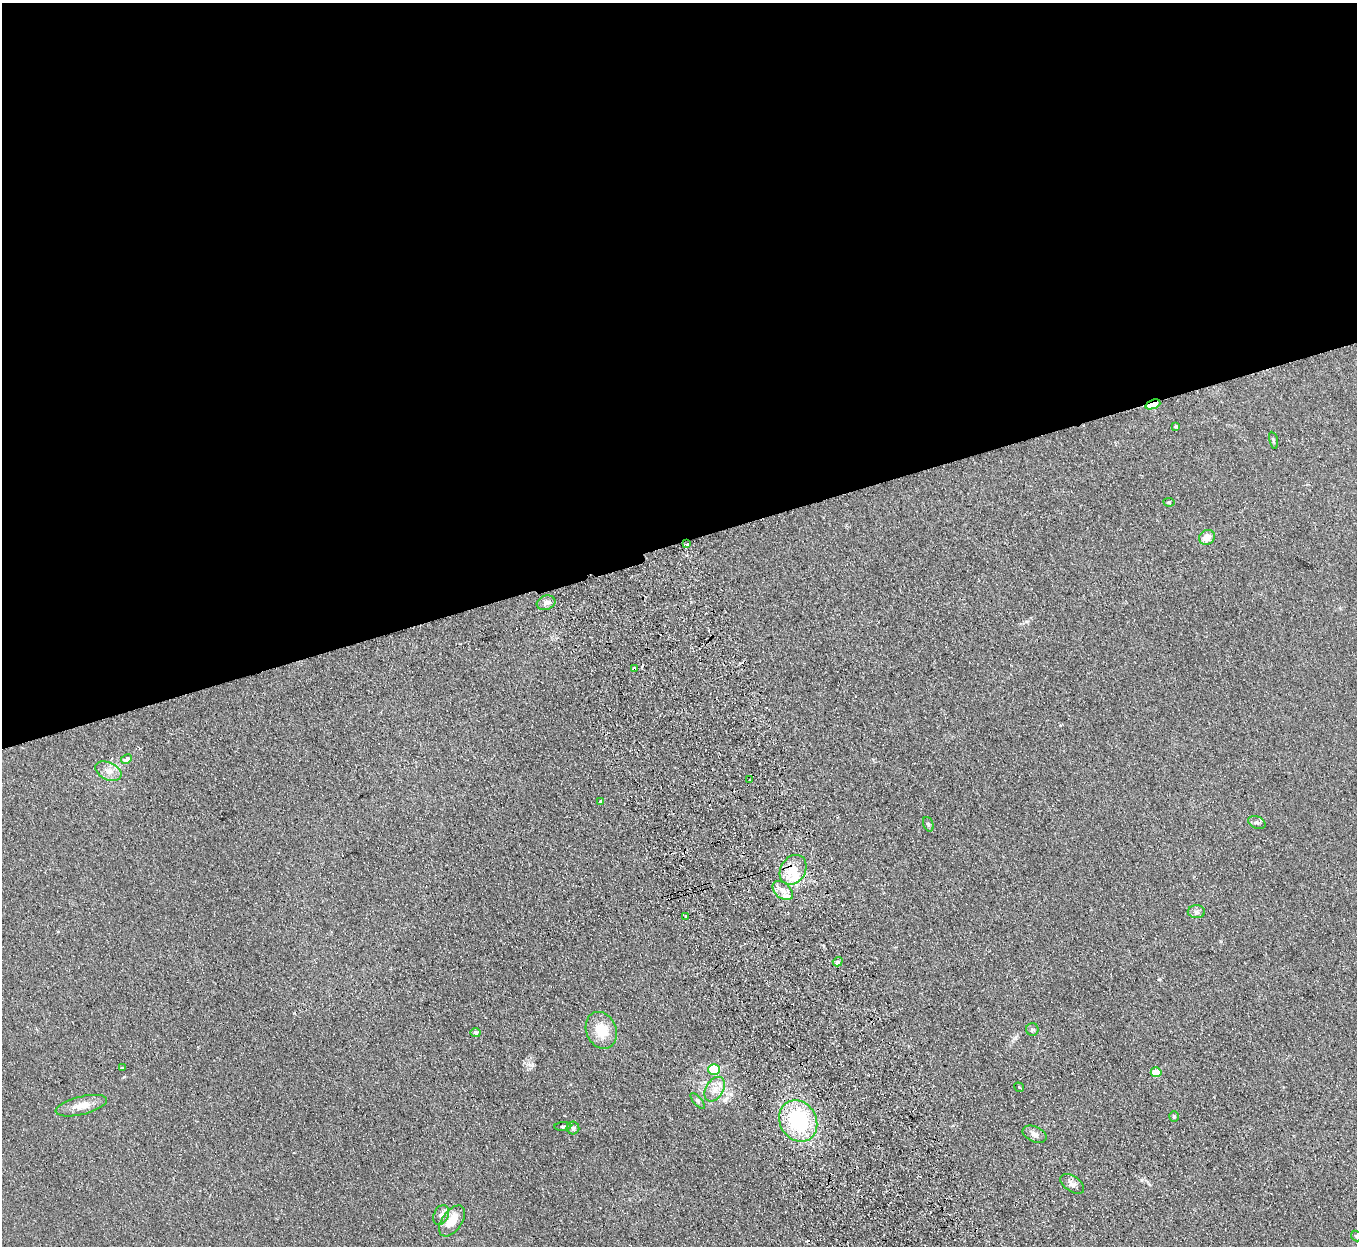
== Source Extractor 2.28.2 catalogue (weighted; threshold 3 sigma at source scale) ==
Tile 2 of 4 x 4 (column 2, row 1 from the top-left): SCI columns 1412-2766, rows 3907-5150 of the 5532 x 5451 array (HDU 1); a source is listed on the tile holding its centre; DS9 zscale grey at full resolution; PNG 1359 x 1248 px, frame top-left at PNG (2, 3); each listed source drawn as its Kron ellipse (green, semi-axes under 4 px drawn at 4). Shown black and unused: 44% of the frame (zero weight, under 2 of 3 exposures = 3% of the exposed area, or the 3 px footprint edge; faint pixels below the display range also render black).
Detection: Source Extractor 2.28.2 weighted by HDU 2 'WHT'; one run over the whole footprint, this tile lists its part. Background 0.103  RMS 0.011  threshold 0.0513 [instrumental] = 3 sigma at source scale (4.5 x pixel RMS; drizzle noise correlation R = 1.50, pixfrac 1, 0.05/0.05 arcsec/px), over >= 5 px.
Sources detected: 42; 2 cosmic-ray / hot-pixel residue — neither listed nor drawn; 2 inside a brighter listed object's ellipse — not listed separately; the other 38 listed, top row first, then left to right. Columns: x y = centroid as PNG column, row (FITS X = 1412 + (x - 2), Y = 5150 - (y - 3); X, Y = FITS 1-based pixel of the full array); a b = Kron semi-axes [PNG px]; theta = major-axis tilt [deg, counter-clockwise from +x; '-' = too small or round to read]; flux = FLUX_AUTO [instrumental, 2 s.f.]
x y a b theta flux
1153 404 8 4 21 44
1176 427 3 3 - 2.2
1273 440 8 4 -78 1.7
1169 502 5 4 - 1.2
1207 537 8 7 - 11
687 544 4 3 - 5.3
546 603 9 7 17 4.6
635 669 3 3 - 4.5
126 759 6 4 28 6
108 771 14 8 -25 8.7
749 780 3 2 - 0.92
600 801 3 3 - 1.3
1257 822 9 6 -22 2.9
928 824 7 5 -70 1.9
793 870 16 12 57 21
783 891 12 7 -40 7.3
1196 912 9 6 -2 3.3
686 917 4 3 - 2.5
838 962 5 4 - 2.9
1032 1029 6 6 - 2.8
601 1030 19 15 -67 25
476 1033 5 4 - 3.4
122 1068 3 3 - 2.6
714 1069 6 5 - 55
1156 1072 5 5 - 24
1019 1087 5 3 - 1.1
715 1089 13 9 57 9.3
698 1101 10 4 -49 1.9
81 1106 26 9 14 14
1174 1116 5 4 - 1.3
798 1121 21 18 -59 91
563 1126 8 3 4 1.7
573 1128 6 6 - 2.4
1034 1134 13 7 -24 5.8
1072 1184 13 7 -35 5.3
441 1215 10 7 64 4.9
452 1221 17 10 56 17
1356 1236 6 4 -46 1.4
Overlapping masked pixels (flux is a lower limit): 4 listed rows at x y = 1153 404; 687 544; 635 669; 793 870
Isophote crosses this tile's border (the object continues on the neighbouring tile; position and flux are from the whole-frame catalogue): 1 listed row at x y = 1356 1236